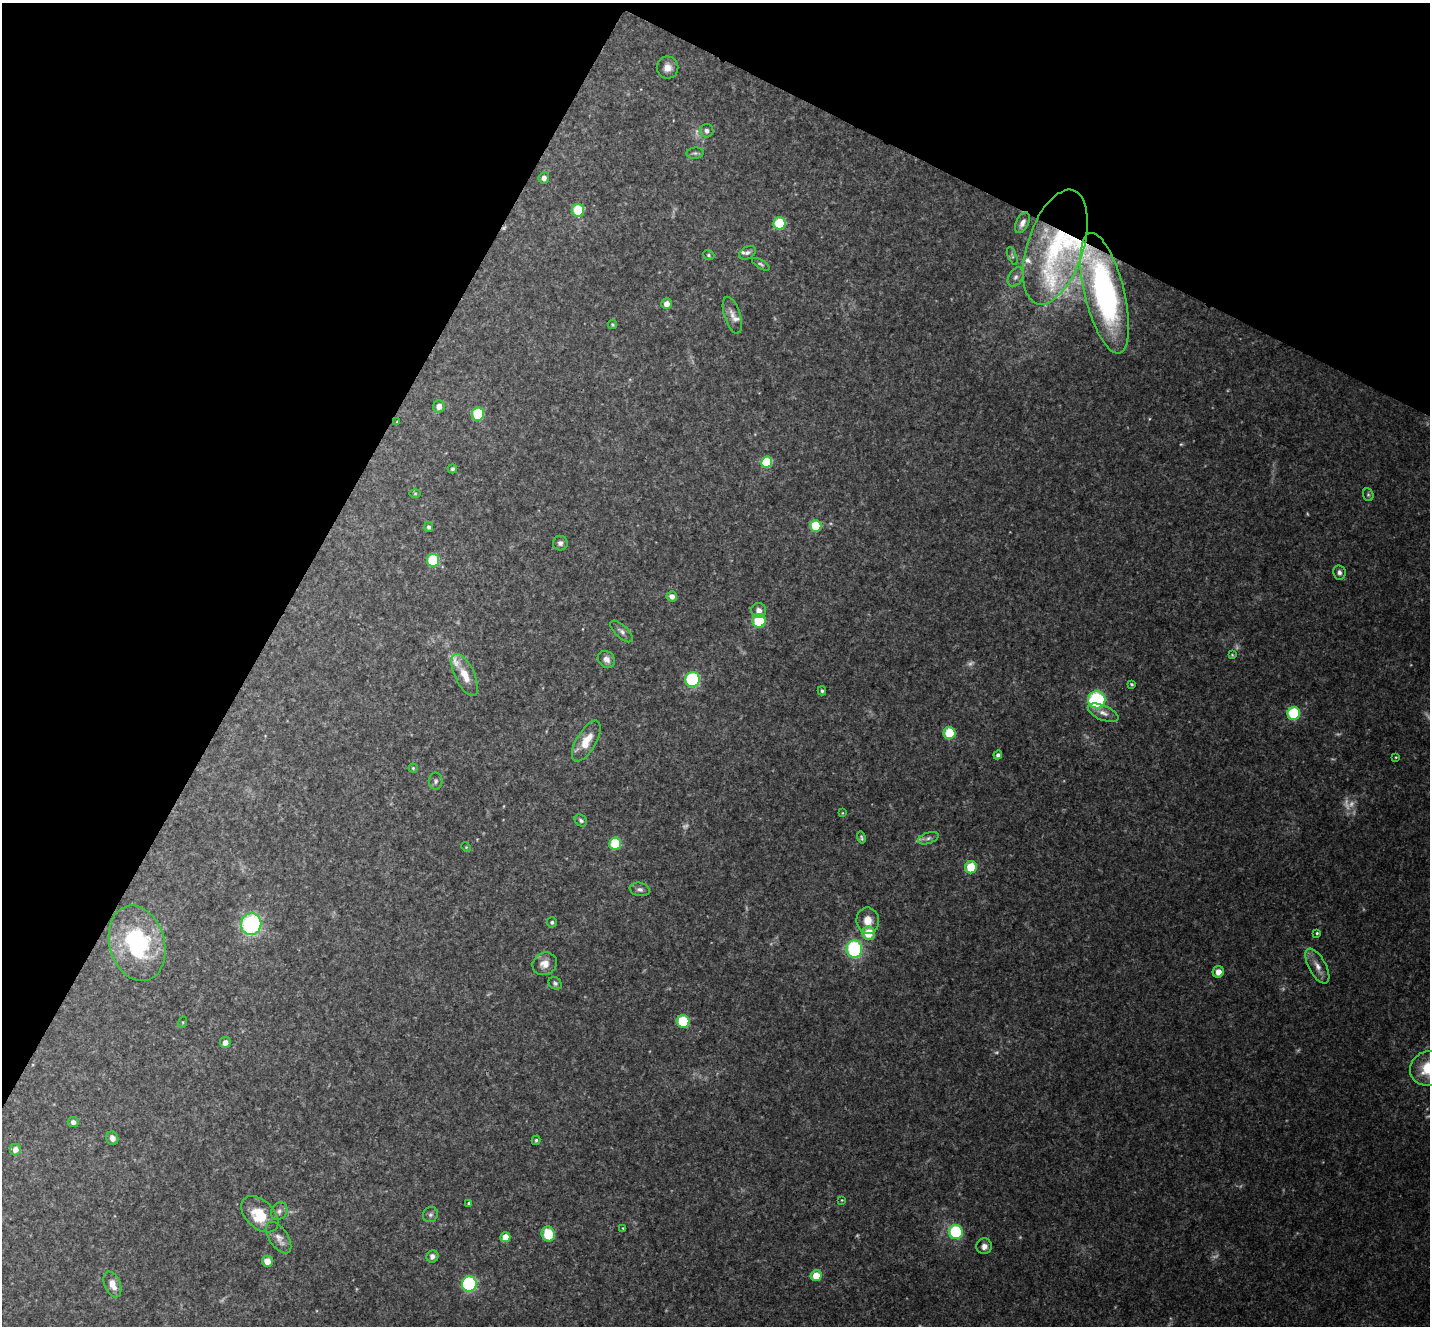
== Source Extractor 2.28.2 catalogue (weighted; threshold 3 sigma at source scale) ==
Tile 2 of 4 x 4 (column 2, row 1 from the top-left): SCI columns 1436-2863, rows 4262-5585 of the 5722 x 5735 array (HDU 1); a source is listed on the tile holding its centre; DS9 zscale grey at full resolution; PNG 1432 x 1328 px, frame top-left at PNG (2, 3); each listed source drawn as its Kron ellipse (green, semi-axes under 4 px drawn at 4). Shown black and unused: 27% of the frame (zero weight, under 3 of 4 exposures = <1% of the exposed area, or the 3 px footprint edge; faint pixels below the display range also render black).
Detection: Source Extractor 2.28.2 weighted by HDU 2 'WHT'; one run over the whole footprint, this tile lists its part. Background 0.125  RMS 0.0075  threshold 0.0337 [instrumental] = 3 sigma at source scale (4.5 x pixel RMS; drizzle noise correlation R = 1.50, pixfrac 1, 0.05/0.05 arcsec/px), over >= 5 px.
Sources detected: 119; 19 too faint to see at this stretch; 1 cosmic-ray / hot-pixel residue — neither listed nor drawn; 8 inside a brighter listed object's ellipse — not listed separately; the other 91 listed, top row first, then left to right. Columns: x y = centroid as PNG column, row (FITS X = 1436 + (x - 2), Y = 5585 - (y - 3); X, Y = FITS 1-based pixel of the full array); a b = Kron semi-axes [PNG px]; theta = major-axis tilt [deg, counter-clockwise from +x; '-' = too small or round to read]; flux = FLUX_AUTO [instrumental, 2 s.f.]
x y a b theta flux
668 68 11 11 - 6.1
707 131 6 6 - 3
695 153 9 5 7 1.7
544 178 6 5 - 3.8
578 210 6 6 - 32
779 223 6 6 - 38
1022 223 11 6 64 4.2
1055 247 60 28 72 93
747 253 9 6 30 2.6
709 255 6 4 -22 1.3
1012 256 9 3 -68 1.5
761 264 10 4 -31 1.5
1016 277 10 7 58 3.2
1105 293 62 19 -76 180
666 304 5 5 - 6.3
732 315 19 8 -72 5.9
612 324 5 4 - 1
439 406 6 6 - 5.6
478 414 6 6 - 35
397 422 3 3 - 0.7
767 462 5 5 - 51
452 469 5 4 - 1.6
415 493 6 4 0 0.93
1368 495 6 5 - 1.3
816 526 6 5 - 32
429 527 5 4 - 1.7
560 543 7 7 - 2.7
433 560 6 6 - 39
1339 572 7 6 - 2.6
672 596 5 5 - 5.3
759 610 7 7 - 5
759 621 6 6 - 40
622 631 14 6 -44 3.3
1232 655 4 4 - 0.78
606 659 9 8 - 4.9
465 675 23 9 -64 12
692 679 7 7 - 72
1132 684 4 3 - 0.97
822 691 4 3 - 1.3
1097 700 8 8 - 77
1103 713 16 7 -23 5.4
1294 713 6 6 - 53
949 733 6 6 - 24
586 741 23 10 59 15
998 755 4 4 - 2.1
1396 757 3 3 - 0.66
413 768 4 4 - 0.95
436 781 8 7 - 2.2
842 813 4 2 - 0.56
581 820 7 5 -45 1.8
861 838 6 4 -76 1.4
928 838 10 5 19 3.1
615 844 6 6 - 32
466 847 5 4 - 0.84
971 867 6 6 - 21
640 889 10 6 -12 2.9
868 921 13 11 -80 9.9
552 922 5 5 - 1.5
251 924 11 10 - 87
868 933 7 6 - 18
1317 933 4 4 - 1
137 943 38 27 -75 89
854 949 9 8 - 73
545 964 12 11 - 8.1
1317 966 19 8 -61 7.4
1218 972 6 5 - 6.3
555 983 7 5 -41 1.8
683 1021 6 6 - 38
183 1022 5 3 - 0.78
225 1042 6 5 - 4.4
1428 1068 18 17 - 30
73 1122 5 5 - 3
112 1138 7 6 - 3.9
536 1140 5 3 - 1.1
15 1150 6 5 - 5.9
842 1200 3 3 - 0.61
469 1203 4 3 - 1.6
279 1211 9 7 54 2.9
260 1214 22 14 -44 21
430 1215 8 7 - 2.4
623 1228 3 3 - 0.63
956 1232 7 6 - 59
548 1234 7 6 - 24
505 1237 5 5 - 10
279 1238 18 9 -56 5.6
984 1246 8 7 - 4.5
432 1256 6 6 - 3.6
267 1261 5 5 - 8.4
816 1276 5 5 - 14
112 1284 13 8 -68 8
469 1284 7 7 - 98
Overlapping masked pixels (flux is a lower limit): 1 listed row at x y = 1105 293
Isophote crosses this tile's border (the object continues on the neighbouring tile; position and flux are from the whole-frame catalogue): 1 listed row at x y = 1428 1068